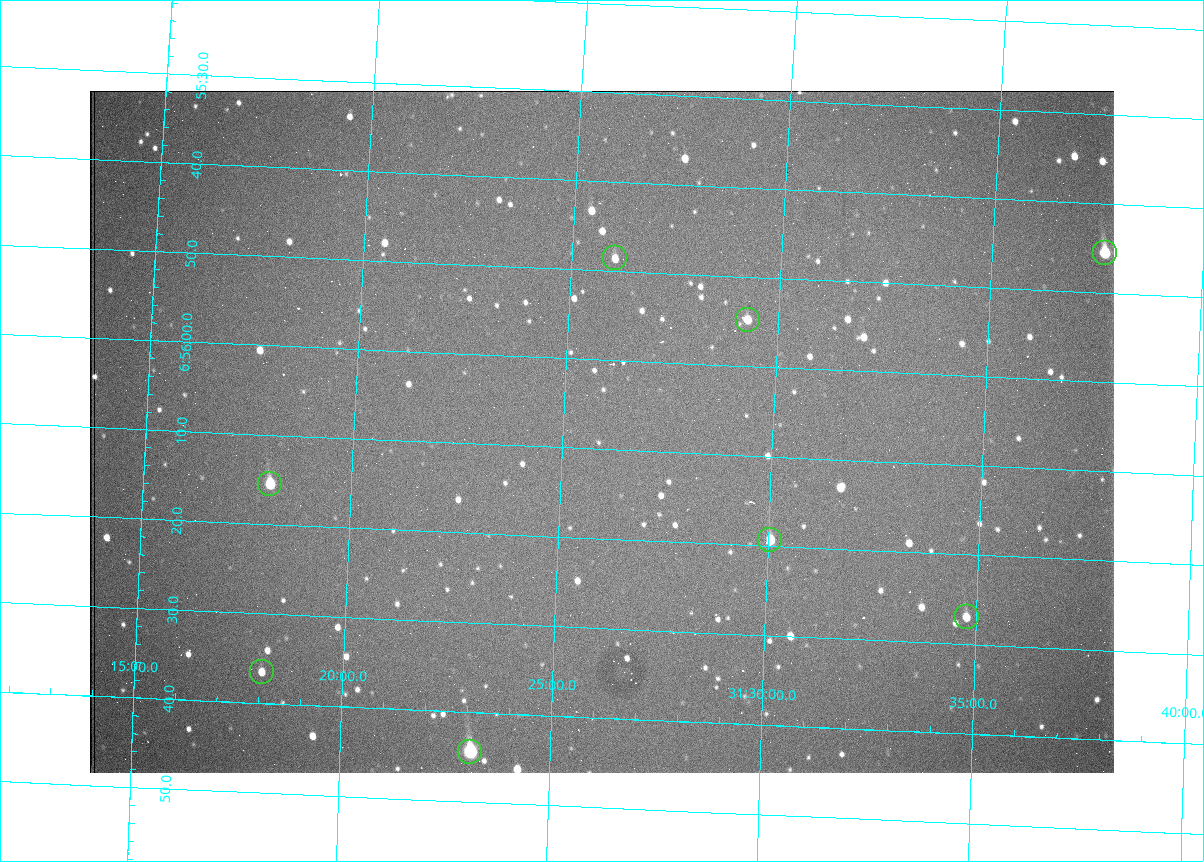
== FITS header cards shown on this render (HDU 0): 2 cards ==
NAXIS1  =                 1024 /fastest changing axis
NAXIS2  =                  682 /next to fastest changing axis

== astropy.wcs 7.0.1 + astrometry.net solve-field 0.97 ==
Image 1024 x 682 px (HDU 0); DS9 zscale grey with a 90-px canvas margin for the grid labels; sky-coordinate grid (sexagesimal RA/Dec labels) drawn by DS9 from the SOLVED WCS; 8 Tycho-2 reference stars matched to detected sources circled (green)
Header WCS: RA---TAN/DEC--TAN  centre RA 06:56:08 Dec +31:26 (104.03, +31.43 deg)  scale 1.44 arcsec/px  FOV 24.5' x 16.3'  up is -93 deg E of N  parity flipped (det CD > 0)
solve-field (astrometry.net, Tycho-2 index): VERIFIED the header's WCS against the Tycho-2 star catalogue (8 matches, 0 conflicts) and refined it, rather than solving blind
Solved WCS: RA---TAN-SIP/DEC--TAN-SIP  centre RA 06:56:08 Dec +31:26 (104.03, +31.43 deg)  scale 1.43 arcsec/px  FOV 24.4' x 16.3'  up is -93 deg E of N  parity flipped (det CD > 0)
The solver's refit moves the header's centre by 2.2 arcsec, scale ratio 0.9976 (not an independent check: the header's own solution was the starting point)
Tycho-2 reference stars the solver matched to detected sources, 8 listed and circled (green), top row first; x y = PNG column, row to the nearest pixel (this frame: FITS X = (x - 90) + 1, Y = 682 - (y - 91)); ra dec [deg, ICRS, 3 dp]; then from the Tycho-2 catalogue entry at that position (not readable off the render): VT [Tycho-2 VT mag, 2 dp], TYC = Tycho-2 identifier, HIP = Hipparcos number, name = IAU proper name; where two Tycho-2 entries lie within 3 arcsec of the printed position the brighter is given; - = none
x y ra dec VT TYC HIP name
1105 253 103.940 +31.628 9.24 2437-728-1 - -
615 258 103.952 +31.434 11.53 2437-424-1 - -
748 320 103.978 +31.488 11.51 2437-421-1 - -
270 484 104.065 +31.301 9.89 2437-425-1 - -
770 540 104.081 +31.501 10.83 2437-37-1 - -
967 617 104.112 +31.580 11.47 2437-71-1 - -
262 672 104.152 +31.301 11.67 2437-646-1 - -
470 752 104.185 +31.385 8.52 2437-370-1 33393 -